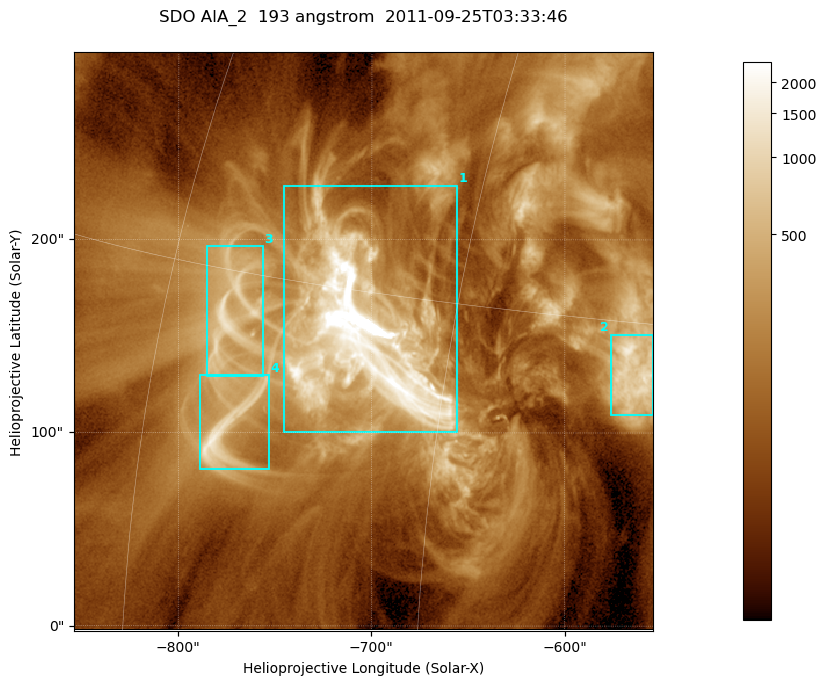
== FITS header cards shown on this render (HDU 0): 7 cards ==
TELESCOP= 'SDO     '           /
INSTRUME= 'AIA_2   '           /
WAVELNTH=                  193 /
WAVEUNIT= 'angstrom'           /
DATE-OBS= '2011-09-25T03:33:46.06' /
CTYPE1  = 'HPLN-TAN'           /
CTYPE2  = 'HPLT-TAN'           /

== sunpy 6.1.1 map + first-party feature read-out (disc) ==
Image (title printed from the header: SDO AIA_2  193 angstrom  2011-09-25T03:33:46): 499 x 499 px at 0.601 arcsec/px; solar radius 957 arcsec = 1592 px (partial field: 3.1% of the solar disc is inside the frame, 100% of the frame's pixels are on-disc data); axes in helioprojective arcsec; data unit not stated in the header (colour bar unlabelled)
Orientation: roll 0.0576 deg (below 1 deg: not rotated)
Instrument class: DISC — disc imager (sunpy class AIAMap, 193 A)
Bright regions (active regions / flare kernels): reference = the on-disc median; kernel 5 px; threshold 5 sigma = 429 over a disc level ~127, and >= 1.15x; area >= 249 px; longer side >= 6 px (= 3.6 arcsec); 4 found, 4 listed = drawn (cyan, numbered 1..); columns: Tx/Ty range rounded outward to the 2 arcsec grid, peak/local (2 s.f.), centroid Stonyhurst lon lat
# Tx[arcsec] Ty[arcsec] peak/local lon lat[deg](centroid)
1 -746..-656 100..228 126 -49 +13
2 -576..-554 108..152 12 -37 +13
3 -786..-756 128..198 10 -56 +14
4 -790..-752 80..130 13 -55 +10